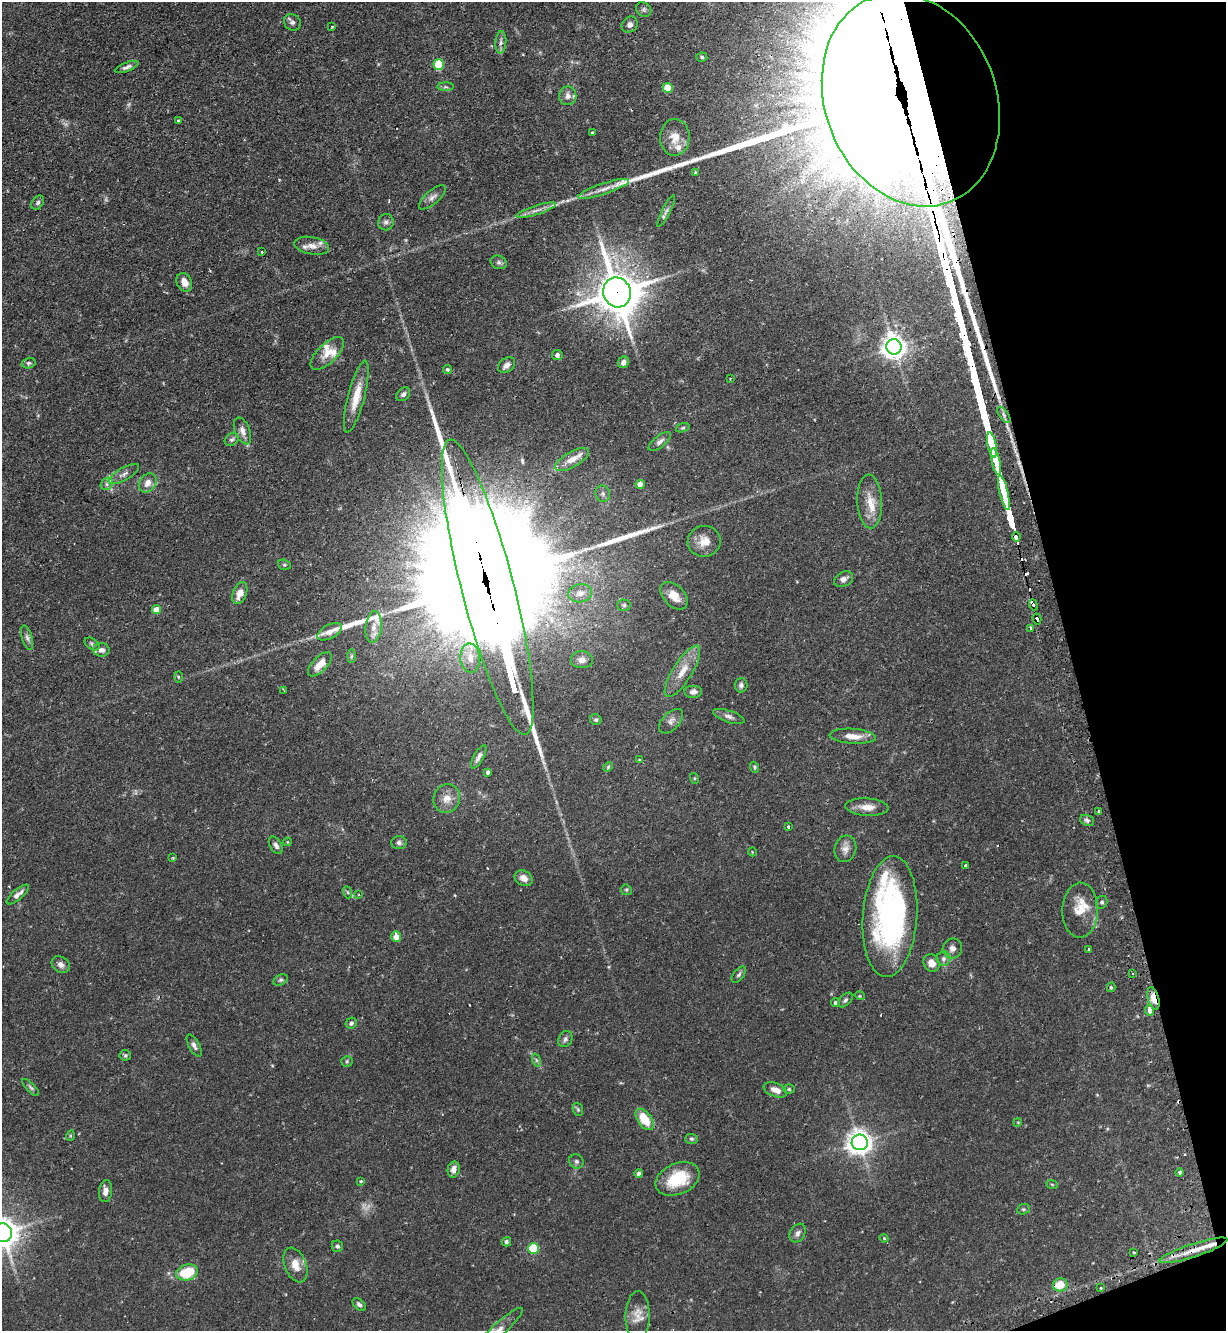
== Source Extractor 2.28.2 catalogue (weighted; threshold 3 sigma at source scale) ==
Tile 12 of 4 x 4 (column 4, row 3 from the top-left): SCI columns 3845-5068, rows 1366-2694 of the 5366 x 5390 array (HDU 1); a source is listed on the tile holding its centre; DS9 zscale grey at full resolution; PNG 1228 x 1333 px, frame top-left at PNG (2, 2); each listed source drawn as its Kron ellipse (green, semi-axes under 4 px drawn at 4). Shown black and unused: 13% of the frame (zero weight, under 2 of 3 exposures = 4% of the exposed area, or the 3 px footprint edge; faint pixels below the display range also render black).
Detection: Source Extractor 2.28.2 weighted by HDU 2 'WHT'; one run over the whole footprint, this tile lists its part. Background 0.0647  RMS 0.0051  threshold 0.023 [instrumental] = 3 sigma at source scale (4.5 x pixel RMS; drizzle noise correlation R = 1.50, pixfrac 1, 0.05/0.05 arcsec/px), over >= 5 px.
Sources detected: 190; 3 too faint to see at this stretch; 3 inside a brighter object's white glare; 9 cosmic-ray / hot-pixel residue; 3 long thin detections or spike segments (spike, bleed or trail) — neither listed nor drawn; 9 inside a brighter listed object's ellipse — not listed separately; the other 163 listed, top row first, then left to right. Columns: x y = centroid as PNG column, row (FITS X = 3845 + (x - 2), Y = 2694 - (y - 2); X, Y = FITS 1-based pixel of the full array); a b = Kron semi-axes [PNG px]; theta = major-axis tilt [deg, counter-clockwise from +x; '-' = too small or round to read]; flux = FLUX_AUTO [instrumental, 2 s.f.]
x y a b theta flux
644 9 8 6 -40 1.2
292 22 9 7 -39 1.6
630 25 8 7 - 2
332 27 3 2 - 0.49
501 42 11 5 86 1.7
702 57 5 4 - 0.68
439 65 5 5 - 21
127 67 12 4 21 1.7
445 87 8 4 -1 1
668 88 5 5 - 12
568 96 9 8 - 2.6
911 100 109 85 -69 38000
178 120 3 3 - 0.73
592 132 3 3 - 0.62
675 137 18 14 88 7.9
695 172 4 3 - 1.1
604 189 26 5 18 4.4
432 197 16 7 41 2.3
38 203 8 5 51 1.1
536 210 20 4 18 3.2
666 211 17 3 63 1.6
386 222 8 7 - 1.6
312 246 17 8 -11 4.3
262 252 3 3 - 0.67
499 262 8 6 -24 1.3
184 282 10 7 -64 4.3
617 292 15 13 -67 1600
894 347 8 7 - 440
327 353 21 9 44 6.1
557 355 5 5 - 1.9
624 362 6 5 - 2.5
29 363 7 5 15 1
506 365 9 6 35 2.3
447 370 4 4 - 0.74
730 379 2 2 - 0.39
403 394 8 6 46 1.6
356 397 37 8 75 10
1004 415 9 4 -55 1.4
683 428 7 4 19 0.72
242 431 14 7 -68 3
232 440 7 6 - 1.2
660 441 13 5 39 1.9
992 445 13 4 -78 1200
572 459 19 7 30 5.2
996 462 14 4 -77 1000
124 474 17 6 29 2.6
148 483 10 8 54 4
107 484 7 5 48 1.3
640 484 4 4 - 5.2
1004 493 18 4 -76 1100
603 494 8 7 - 1.6
870 501 27 12 -87 8.3
1016 537 5 3 - 15
704 541 16 15 - 6.7
284 565 6 5 - 0.82
844 579 10 7 29 2.3
488 587 152 26 -75 54000
240 593 11 6 69 5.8
580 593 12 9 9 3.3
674 596 16 10 -45 6.7
624 605 7 5 -1 0.91
1033 605 6 3 -67 7.2
156 610 5 4 - 8
1037 619 5 3 - 7.3
374 627 16 8 83 4.4
1031 628 4 3 - 0.84
330 632 13 7 28 2.7
27 638 12 5 -74 1.5
92 644 8 5 -33 1
101 650 8 6 -2 2.2
351 656 6 4 88 0.78
470 658 14 10 -85 5.1
582 660 11 8 -3 3.3
320 664 15 7 46 5.7
682 671 29 9 58 8.4
178 677 5 3 - 0.5
741 685 7 6 - 1.5
284 690 3 2 - 0.34
693 692 9 6 0 2
729 716 16 6 -18 2.1
596 720 6 5 - 0.87
671 721 15 8 46 2.7
853 736 23 7 -4 6
479 757 13 5 61 1.8
639 760 3 3 - 0.66
608 767 5 4 - 0.57
754 767 5 4 - 0.71
488 772 4 4 - 1.2
694 778 5 3 - 0.49
447 798 14 13 - 5.1
867 807 21 8 -4 5.7
1099 812 3 3 - 1.2
1087 820 7 5 -20 1.1
788 827 3 3 - 1.3
287 842 4 4 - 0.44
399 843 8 6 -3 1.4
276 845 9 6 -59 1.7
845 849 13 10 75 3.4
752 852 4 3 - 0.39
173 858 4 3 - 0.39
965 865 3 2 - 0.71
524 878 9 7 -31 3.3
626 890 6 5 - 0.71
347 892 6 4 -70 0.63
18 895 14 5 40 2.6
359 895 3 3 - 0.52
1102 902 6 5 - 0.98
1080 910 27 18 89 9.8
890 917 60 27 86 110
396 937 5 5 - 5.2
952 948 10 9 - 2.5
1089 950 3 3 - 0.92
944 959 7 7 - 1.5
932 963 9 7 -55 3.6
61 965 10 7 -35 2.4
1132 973 3 2 - 0.46
739 974 9 5 52 1.1
281 980 8 5 26 0.94
1111 987 5 4 - 0.63
860 996 5 3 - 0.48
1153 998 11 5 -75 11
845 1000 9 5 46 1.1
835 1003 4 4 - 0.78
1149 1010 5 3 - 13
351 1023 6 5 - 1.2
565 1039 8 6 63 1.4
194 1046 12 5 -62 1.7
125 1055 5 5 - 0.81
536 1060 7 4 -71 0.9
347 1061 5 5 - 0.69
31 1087 11 4 -45 1
789 1089 6 5 - 0.73
775 1090 12 6 -21 3.6
578 1109 7 5 -69 0.77
645 1119 12 7 -55 13
1018 1122 4 3 - 0.41
70 1136 5 3 - 0.47
691 1139 6 5 - 0.84
860 1142 8 8 - 450
576 1161 7 6 - 1.2
454 1169 8 6 77 2.8
1180 1173 4 4 - 0.99
639 1174 4 4 - 2.3
678 1179 23 15 24 19
361 1181 4 3 - 0.55
1052 1184 6 3 -20 0.45
105 1191 11 6 85 2.9
1023 1209 6 5 - 0.81
3 1233 9 9 - 860
798 1233 10 7 57 1.9
884 1238 4 3 - 0.43
506 1242 5 4 - 1.2
337 1246 6 5 - 1.1
534 1248 5 5 - 30
1193 1250 36 6 18 7.2
1134 1252 4 2 - 0.42
295 1265 18 10 -68 6.3
187 1272 11 8 14 19
1060 1285 7 6 - 9
1101 1288 3 2 - 0.59
359 1305 8 5 -44 1.5
638 1316 25 12 89 6
499 1329 31 6 42 4.7
Overlapping masked pixels (flux is a lower limit): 8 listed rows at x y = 911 100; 617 292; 1016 537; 488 587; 1033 605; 1037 619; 1153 998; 1193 1250
Isophote crosses this tile's border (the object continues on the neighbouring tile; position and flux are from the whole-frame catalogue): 3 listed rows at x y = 911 100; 3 1233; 499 1329